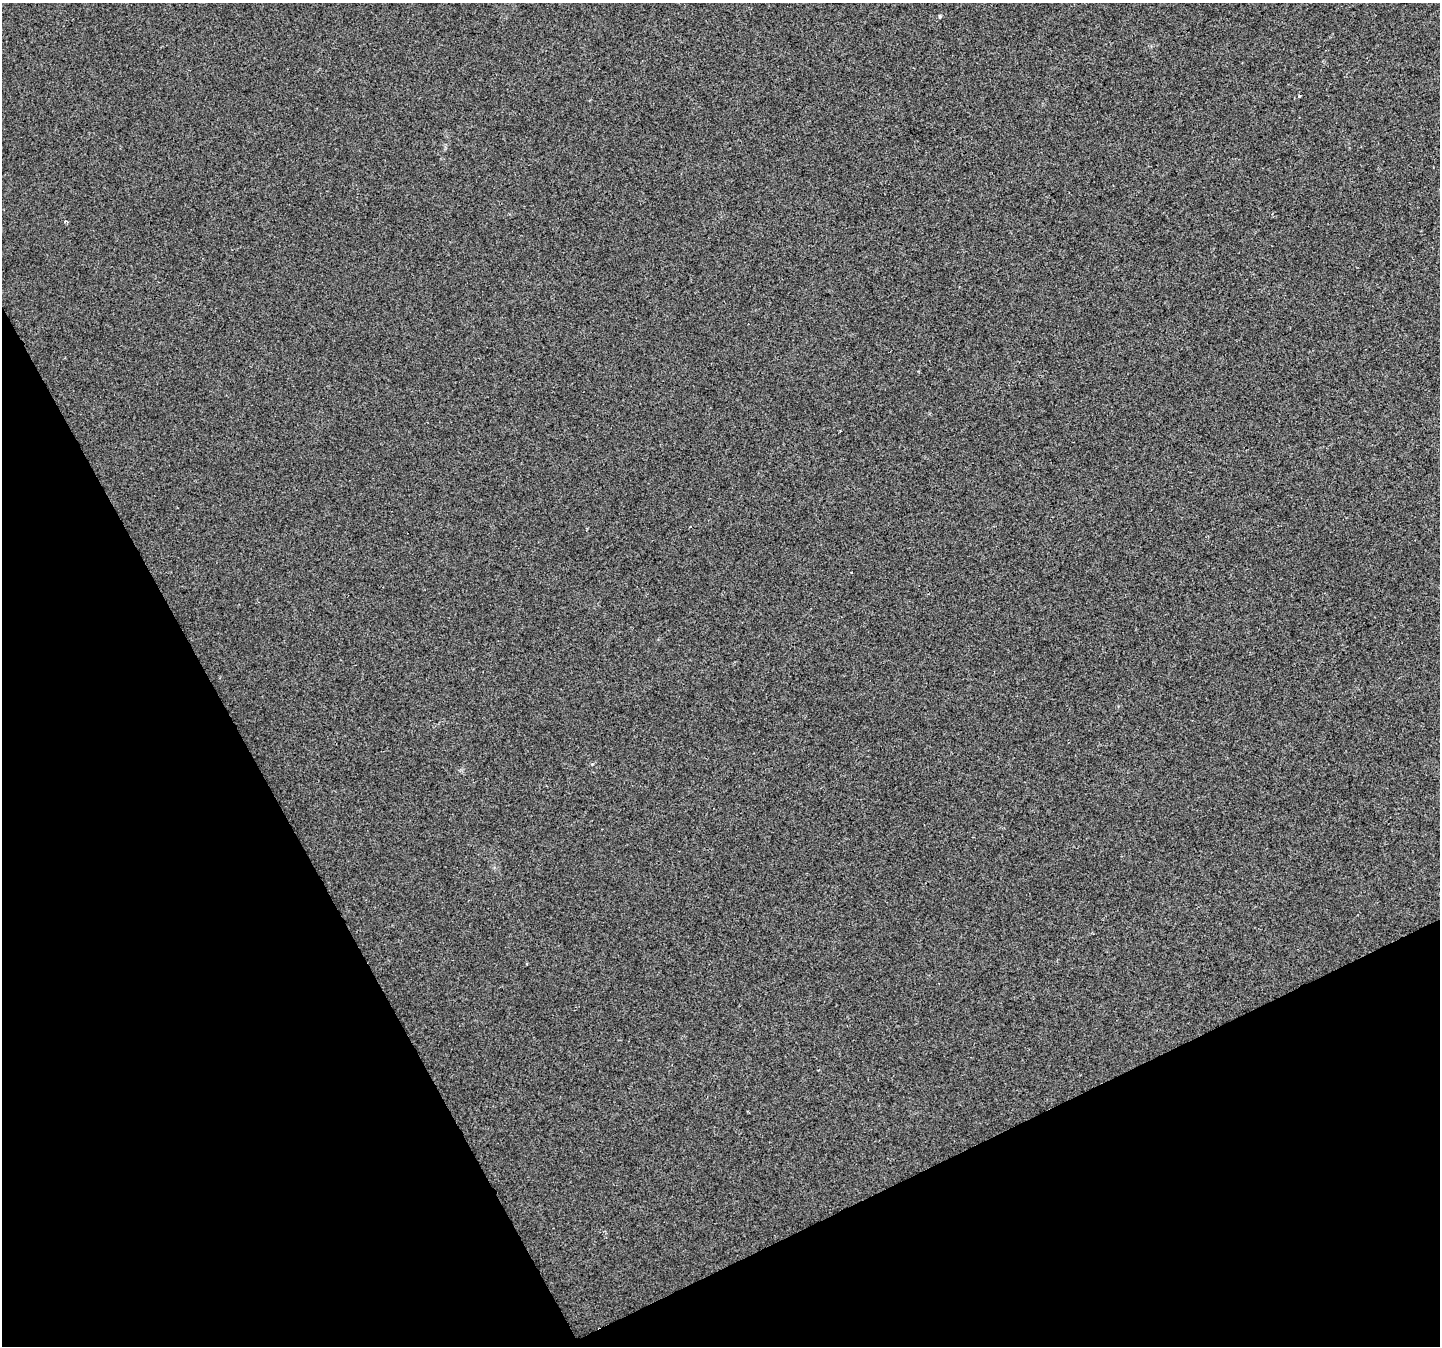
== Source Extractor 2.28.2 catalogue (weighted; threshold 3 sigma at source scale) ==
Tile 14 of 4 x 4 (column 2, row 4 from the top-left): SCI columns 1439-2876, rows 100-1443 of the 5753 x 5632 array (HDU 1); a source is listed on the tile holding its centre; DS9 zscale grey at full resolution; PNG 1442 x 1348 px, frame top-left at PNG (2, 3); no overlay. Shown black and unused: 25% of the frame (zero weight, under 2 of 3 exposures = <1% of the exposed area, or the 3 px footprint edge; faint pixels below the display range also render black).
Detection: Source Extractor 2.28.2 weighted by HDU 2 'WHT'; one run over the whole footprint, this tile lists its part. Background 0.0138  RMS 0.0048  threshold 0.0217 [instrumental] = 3 sigma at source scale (4.5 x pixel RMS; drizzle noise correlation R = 1.50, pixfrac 1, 0.0396/0.0396 arcsec/px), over >= 5 px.
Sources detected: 3; all 3 listed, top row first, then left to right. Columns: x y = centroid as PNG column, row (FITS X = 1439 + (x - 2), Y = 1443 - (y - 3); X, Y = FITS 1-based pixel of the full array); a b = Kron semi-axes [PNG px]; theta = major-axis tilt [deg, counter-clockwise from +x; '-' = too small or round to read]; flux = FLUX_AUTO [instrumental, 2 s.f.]
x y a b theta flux
66 222 5 3 - 0.78
690 527 3 2 - 0.52
527 964 3 2 - 0.49